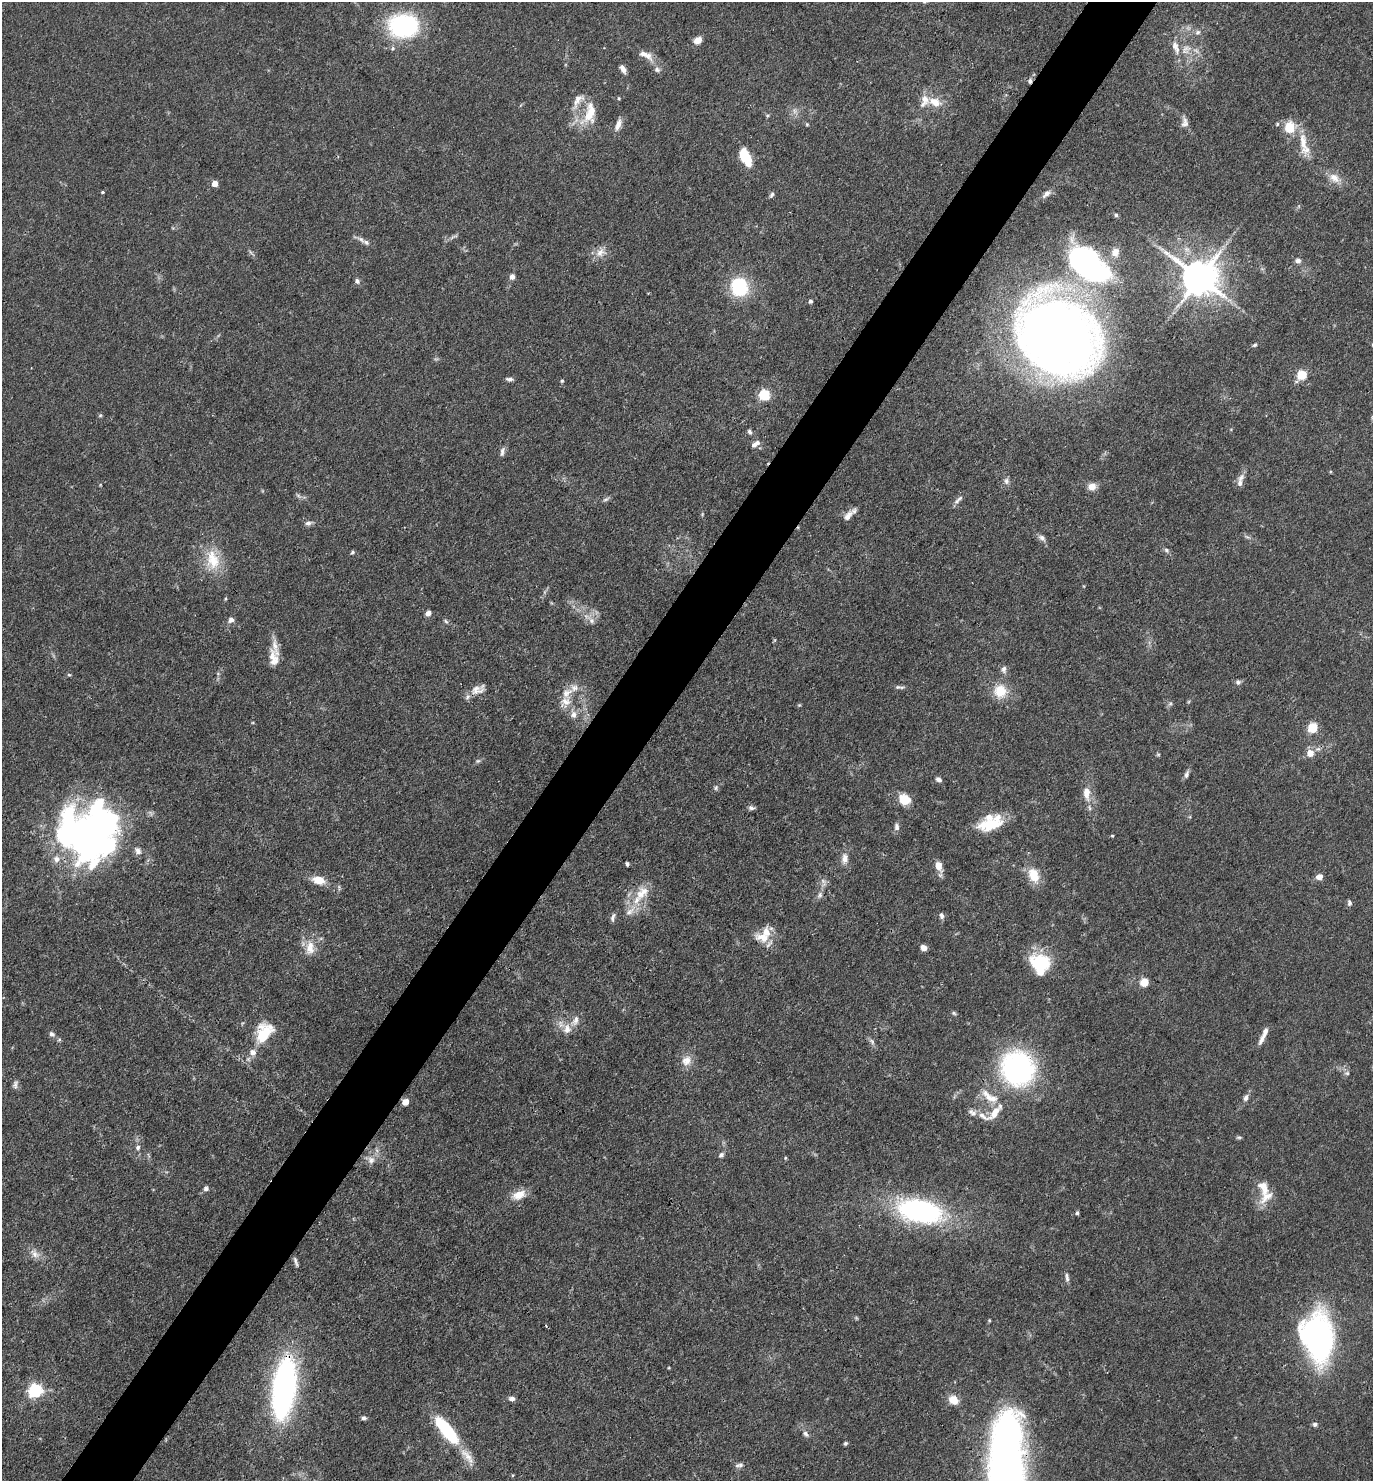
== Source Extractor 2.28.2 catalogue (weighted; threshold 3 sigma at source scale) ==
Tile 7 of 4 x 4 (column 3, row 2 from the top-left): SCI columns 2891-4261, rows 2961-4439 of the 5923 x 5919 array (HDU 1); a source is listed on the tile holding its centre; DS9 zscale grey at full resolution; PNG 1375 x 1483 px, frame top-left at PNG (2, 2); no overlay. Shown black and unused: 5% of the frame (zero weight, under 3 of 4 exposures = <1% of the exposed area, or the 3 px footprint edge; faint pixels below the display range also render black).
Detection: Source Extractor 2.28.2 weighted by HDU 2 'WHT'; one run over the whole footprint, this tile lists its part. Background 0.112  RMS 0.0043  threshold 0.0194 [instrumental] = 3 sigma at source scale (4.5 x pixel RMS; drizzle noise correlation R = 1.50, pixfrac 1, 0.05/0.05 arcsec/px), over >= 5 px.
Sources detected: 173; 1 too faint to see at this stretch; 6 inside a brighter object's white glare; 1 cosmic-ray / hot-pixel residue — not listed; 18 inside a brighter listed object's ellipse — not listed separately; the other 147 listed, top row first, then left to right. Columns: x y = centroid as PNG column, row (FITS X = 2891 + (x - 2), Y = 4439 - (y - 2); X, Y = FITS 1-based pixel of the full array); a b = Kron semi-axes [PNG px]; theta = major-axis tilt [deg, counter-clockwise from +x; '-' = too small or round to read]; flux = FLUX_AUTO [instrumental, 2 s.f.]
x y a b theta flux
404 26 25 19 -3 62
1198 32 8 6 32 1.3
697 40 7 6 - 5.2
393 48 6 5 - 0.91
1186 49 15 11 43 5.2
645 55 24 8 -29 4.6
623 69 9 5 -56 2.3
657 70 8 7 - 1.4
1030 81 7 5 73 1.1
619 98 4 4 - 0.44
935 102 18 11 -23 6.6
794 111 9 6 -57 1.8
589 113 35 16 71 12
767 115 6 5 - 0.65
1185 122 15 9 -87 2.5
618 124 15 6 68 3.1
807 124 5 4 - 0.47
1277 124 5 4 - 0.59
1289 127 12 11 - 9.6
1303 142 36 9 -80 8.3
744 156 15 9 -68 14
1334 178 18 11 -32 4.8
215 183 4 4 - 5.9
103 192 4 3 - 0.56
1047 194 13 6 40 2.2
772 195 8 5 59 0.96
1116 215 5 4 - 0.83
453 237 15 4 25 1.2
361 239 14 6 -37 2.2
600 252 16 11 28 4.1
1115 252 12 9 71 3.1
1298 261 8 6 -5 1.5
1086 265 31 20 -45 130
512 277 7 6 - 1.8
1200 278 11 10 - 1200
357 281 7 6 - 1.3
739 287 23 20 -71 22
810 301 5 4 - 0.81
1058 336 80 64 -41 390
1255 345 6 4 38 0.68
1302 375 6 5 - 23
509 379 9 4 -4 1.3
562 381 5 4 - 0.53
764 395 5 5 - 42
100 415 6 4 1 0.51
750 432 7 5 -57 1
754 445 8 6 20 1.5
502 452 14 5 77 1.5
1006 481 9 7 -78 1.6
1240 483 11 8 -87 2.1
1092 486 10 9 - 3.3
298 496 8 4 -44 0.95
959 498 11 5 31 1.5
606 499 10 4 26 0.97
848 516 16 8 53 3.3
308 523 9 6 9 1.6
1247 537 9 4 -22 0.96
1042 538 10 7 -34 1.7
1166 550 7 6 - 1.1
353 552 6 4 34 0.72
213 560 31 18 -76 13
428 613 6 5 - 2.2
231 620 7 7 - 1.7
591 620 9 8 - 2.3
446 621 6 5 - 0.76
273 658 24 13 87 5.9
1004 669 10 7 90 1.8
69 675 6 3 -1 0.51
1238 682 7 6 - 1.1
898 687 9 5 0 1.1
574 688 12 11 - 3.5
478 689 21 12 21 4.5
1000 691 15 15 - 9.8
565 702 16 13 42 5.4
1170 704 6 4 19 0.72
799 705 5 4 - 0.48
573 714 9 8 - 2.4
1313 728 5 5 - 28
1310 753 8 8 - 4.2
1158 754 6 4 0 0.53
478 761 6 5 - 0.83
1187 774 11 5 72 1.4
939 779 7 5 -34 1.4
716 788 7 4 71 0.86
1087 793 20 10 -86 5.8
904 799 15 12 -27 6.9
751 808 8 5 -8 1.2
991 824 31 14 20 15
897 827 10 7 -89 1.6
88 834 57 51 29 250
1112 836 4 3 - 0.47
845 858 14 9 86 3.3
627 864 4 3 - 0.8
938 866 10 7 -69 4.9
1034 875 18 12 -67 8.4
1319 877 8 6 17 2.5
318 880 13 8 -13 7.1
642 892 24 15 45 10
820 895 10 6 69 1.5
1349 903 8 5 -85 1.1
941 916 8 5 -82 1.3
613 917 11 5 75 1.3
763 937 25 12 -13 7.2
310 948 22 12 88 6.5
924 948 6 5 - 3.1
1041 962 21 17 -22 23
1144 982 5 5 - 17
954 1013 6 5 - 0.7
567 1029 14 11 85 4.5
264 1033 25 15 60 16
52 1034 8 6 -41 1.4
1262 1039 16 6 65 2.5
872 1041 10 5 -50 1.3
686 1061 15 13 41 4.6
1018 1069 30 28 -57 96
1347 1073 7 6 - 1
15 1085 11 6 80 1.5
990 1098 26 12 -20 7.6
1246 1098 8 6 63 1.7
405 1102 5 5 - 5.4
994 1113 20 8 52 6.2
982 1116 21 7 -34 3.7
1239 1137 7 4 4 0.68
138 1147 7 6 - 1.2
721 1155 8 5 41 1.2
785 1158 5 3 - 0.42
371 1160 11 10 - 2.9
1263 1187 24 13 -67 6.5
206 1189 6 5 - 1.2
519 1195 18 11 23 5.9
920 1211 34 17 -12 100
1077 1213 5 4 - 0.81
35 1254 15 9 -40 3.4
295 1260 10 5 -70 1.3
1067 1277 12 5 -82 1.4
1320 1338 32 19 -86 150
284 1388 42 16 83 170
35 1391 6 6 - 98
512 1398 7 5 -3 1.6
953 1400 9 7 -39 6.3
364 1418 5 5 - 1
1315 1424 6 5 - 1.2
447 1430 33 10 -51 32
806 1434 10 6 -51 1.5
846 1443 5 4 - 0.74
739 1465 11 6 7 1.5
1005 1473 80 29 -89 330
Overlapping masked pixels (flux is a lower limit): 5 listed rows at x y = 1030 81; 478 689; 88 834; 284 1388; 1005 1473
Isophote crosses this tile's border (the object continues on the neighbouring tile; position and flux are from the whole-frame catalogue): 1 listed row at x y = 1005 1473